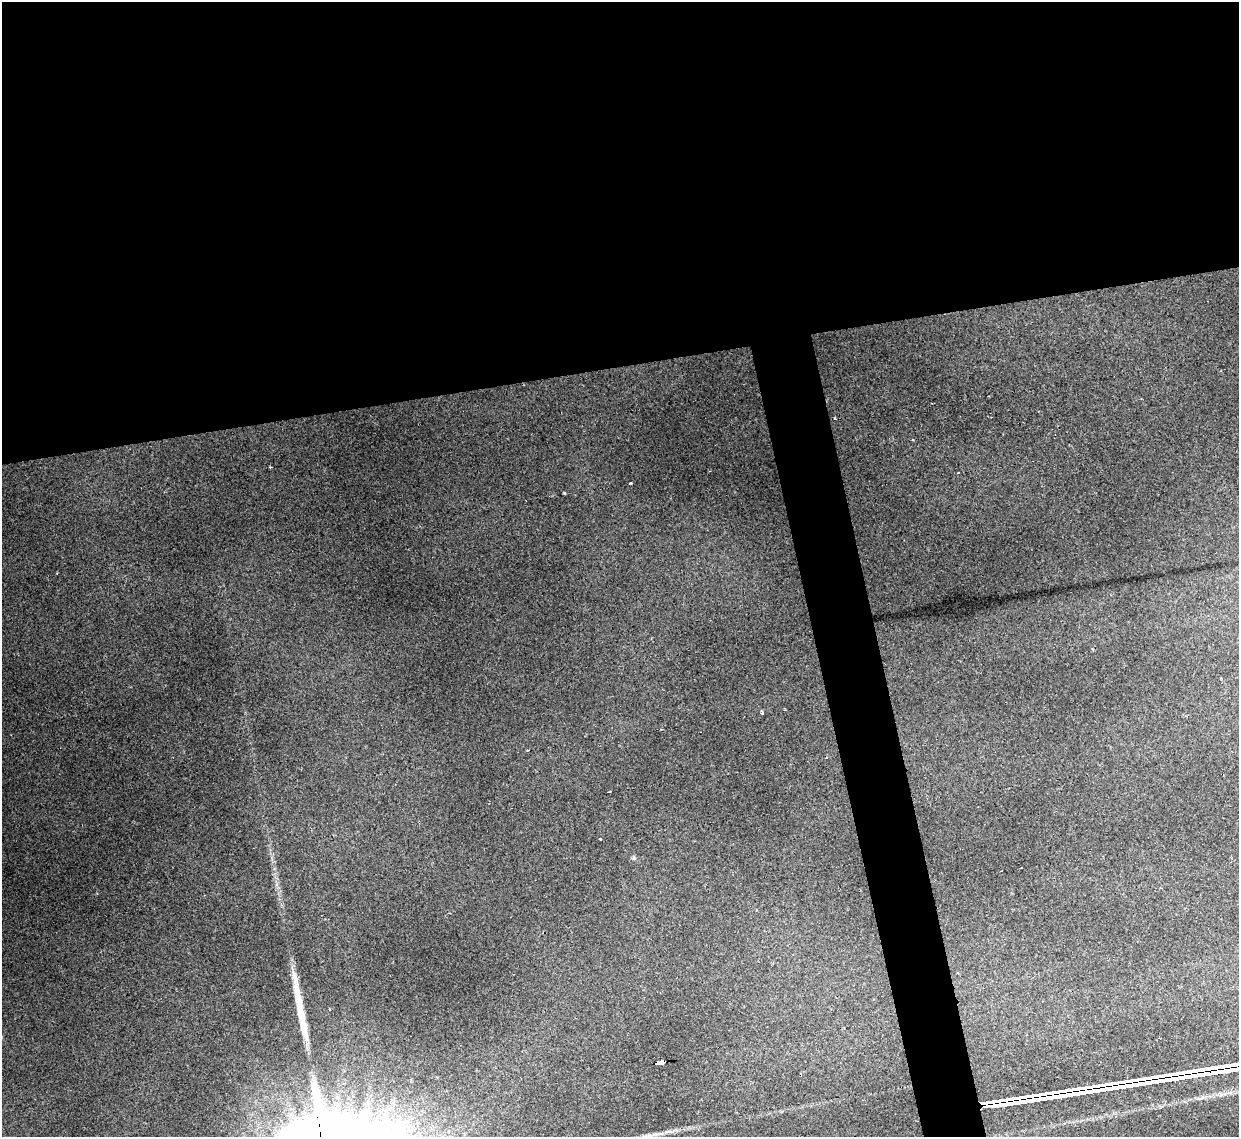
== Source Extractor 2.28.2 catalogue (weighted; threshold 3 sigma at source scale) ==
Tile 2 of 4 x 4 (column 2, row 1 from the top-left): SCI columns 1238-2474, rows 3657-4791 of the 4949 x 4930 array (HDU 1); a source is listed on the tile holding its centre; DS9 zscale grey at full resolution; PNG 1241 x 1139 px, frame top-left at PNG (2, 2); no overlay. Shown black and unused: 36% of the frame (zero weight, under 2 of 3 exposures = <1% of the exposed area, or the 3 px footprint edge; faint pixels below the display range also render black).
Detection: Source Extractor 2.28.2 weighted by HDU 2 'WHT'; one run over the whole footprint, this tile lists its part. Background 0.16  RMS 0.0093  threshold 0.0417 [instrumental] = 3 sigma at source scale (4.5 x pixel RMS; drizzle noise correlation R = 1.50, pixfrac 1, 0.05/0.05 arcsec/px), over >= 5 px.
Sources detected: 12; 2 cosmic-ray / hot-pixel residue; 1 long thin detection or spike segment (spike, bleed or trail) — not listed; the other 9 listed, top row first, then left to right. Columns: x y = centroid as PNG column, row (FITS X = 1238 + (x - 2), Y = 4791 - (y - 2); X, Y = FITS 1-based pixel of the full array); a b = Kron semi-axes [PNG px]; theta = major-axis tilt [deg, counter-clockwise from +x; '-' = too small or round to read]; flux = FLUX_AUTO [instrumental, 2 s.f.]
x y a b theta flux
835 419 3 3 - 2.3
913 440 3 2 - 0.81
630 483 4 3 - 5
564 494 3 3 - 7.5
762 713 4 3 - 1.5
527 750 3 2 - 1.8
601 839 3 2 - 1.7
634 857 7 3 -54 1.5
660 1062 9 3 11 64
Overlapping masked pixels (flux is a lower limit): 1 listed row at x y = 660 1062